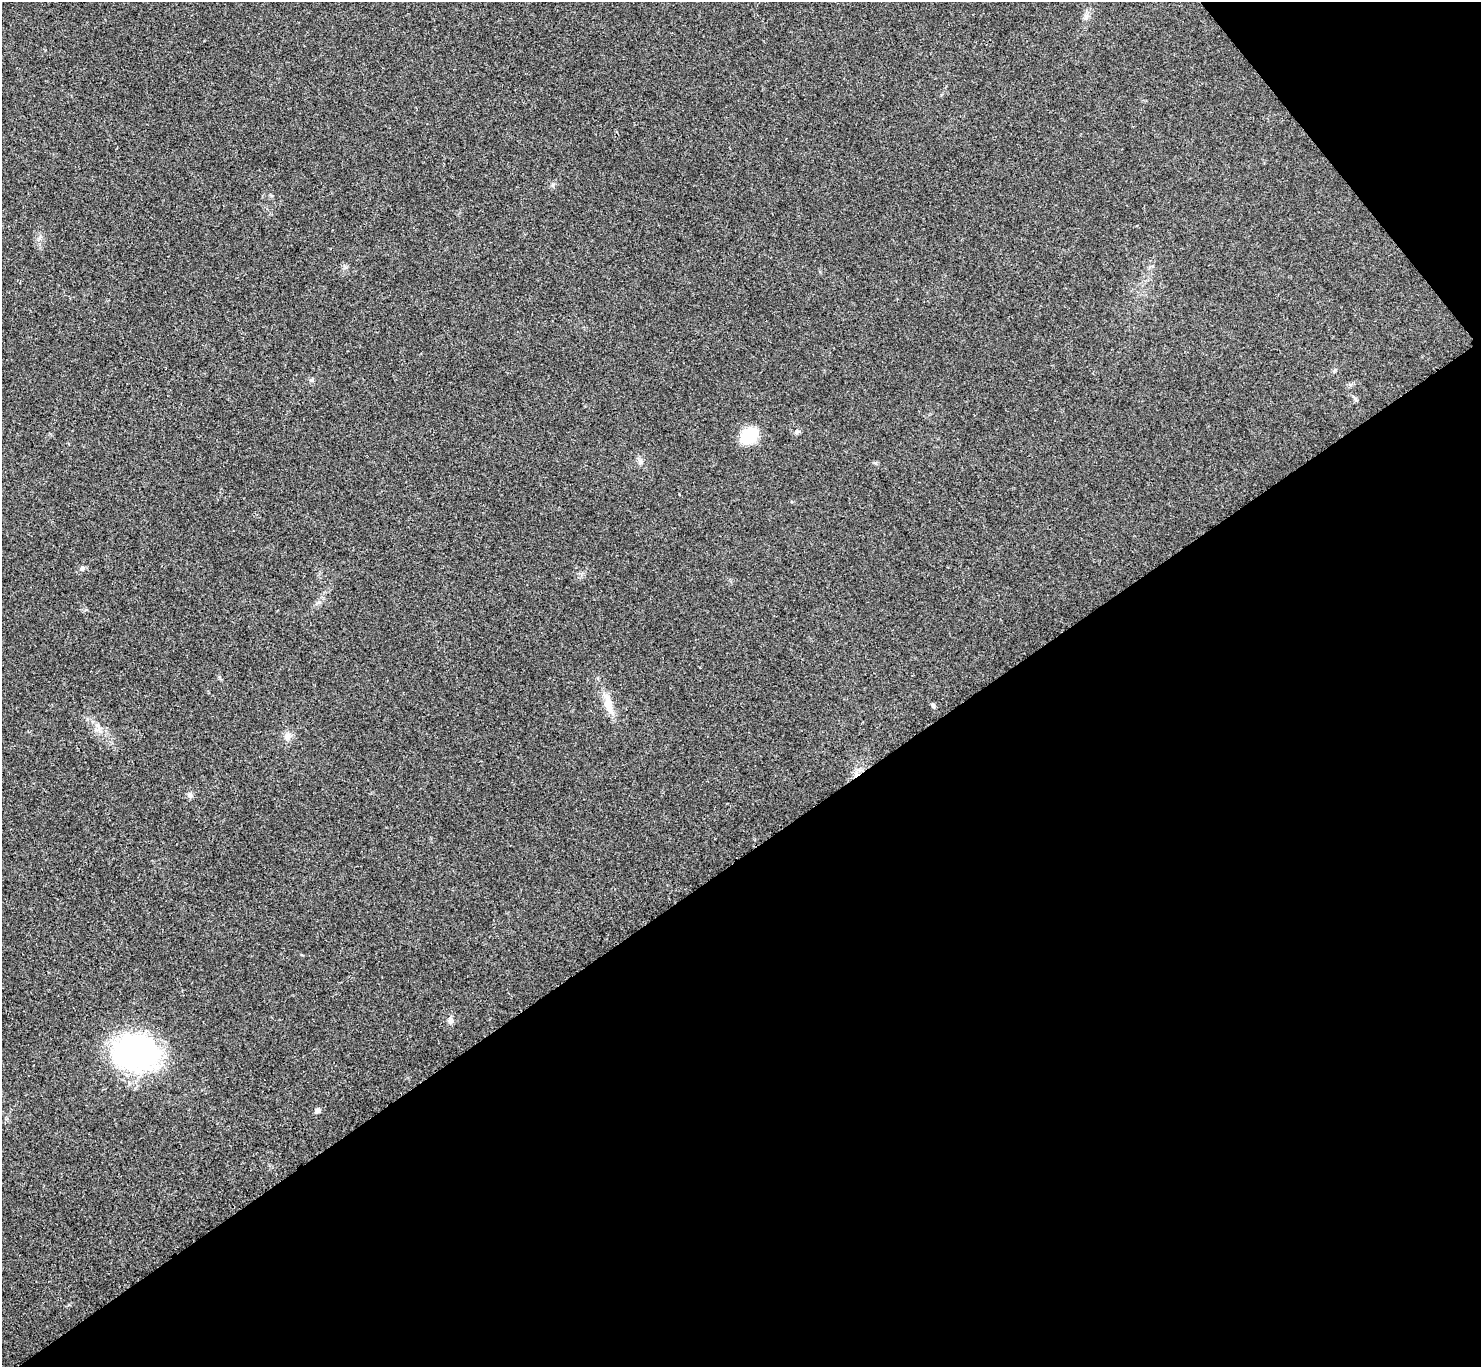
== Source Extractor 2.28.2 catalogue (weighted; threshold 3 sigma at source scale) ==
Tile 12 of 4 x 4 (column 4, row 3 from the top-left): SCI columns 4444-5922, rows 1529-2893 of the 5931 x 5927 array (HDU 1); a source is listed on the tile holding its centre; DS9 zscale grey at full resolution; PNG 1483 x 1369 px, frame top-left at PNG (2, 2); no overlay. Shown black and unused: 40% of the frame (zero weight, under 3 of 4 exposures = <1% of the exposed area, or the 3 px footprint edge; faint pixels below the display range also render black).
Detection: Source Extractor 2.28.2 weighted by HDU 2 'WHT'; one run over the whole footprint, this tile lists its part. Background 0.0202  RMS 0.0059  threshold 0.0267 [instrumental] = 3 sigma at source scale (4.5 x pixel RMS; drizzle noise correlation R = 1.50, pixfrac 1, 0.05/0.05 arcsec/px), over >= 5 px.
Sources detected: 13; all 13 listed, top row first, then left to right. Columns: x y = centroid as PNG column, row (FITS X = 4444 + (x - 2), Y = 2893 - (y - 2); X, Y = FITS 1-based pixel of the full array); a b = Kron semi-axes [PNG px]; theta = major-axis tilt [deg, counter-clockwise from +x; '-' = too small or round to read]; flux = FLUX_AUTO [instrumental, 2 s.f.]
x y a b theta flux
1086 16 9 5 63 1.8
553 185 6 4 -71 0.84
1356 400 6 4 -18 0.77
797 432 7 5 32 1.3
749 435 15 11 29 27
82 568 7 5 24 1.2
609 705 30 10 -76 8.9
933 705 7 5 -73 1.1
288 736 9 9 - 3.4
190 795 7 6 - 1.5
450 1020 8 7 - 2.2
136 1053 36 28 -3 160
318 1110 7 6 - 1.6
Unlisted compact peaks at least as high as the median listed source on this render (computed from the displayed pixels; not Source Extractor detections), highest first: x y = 98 725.